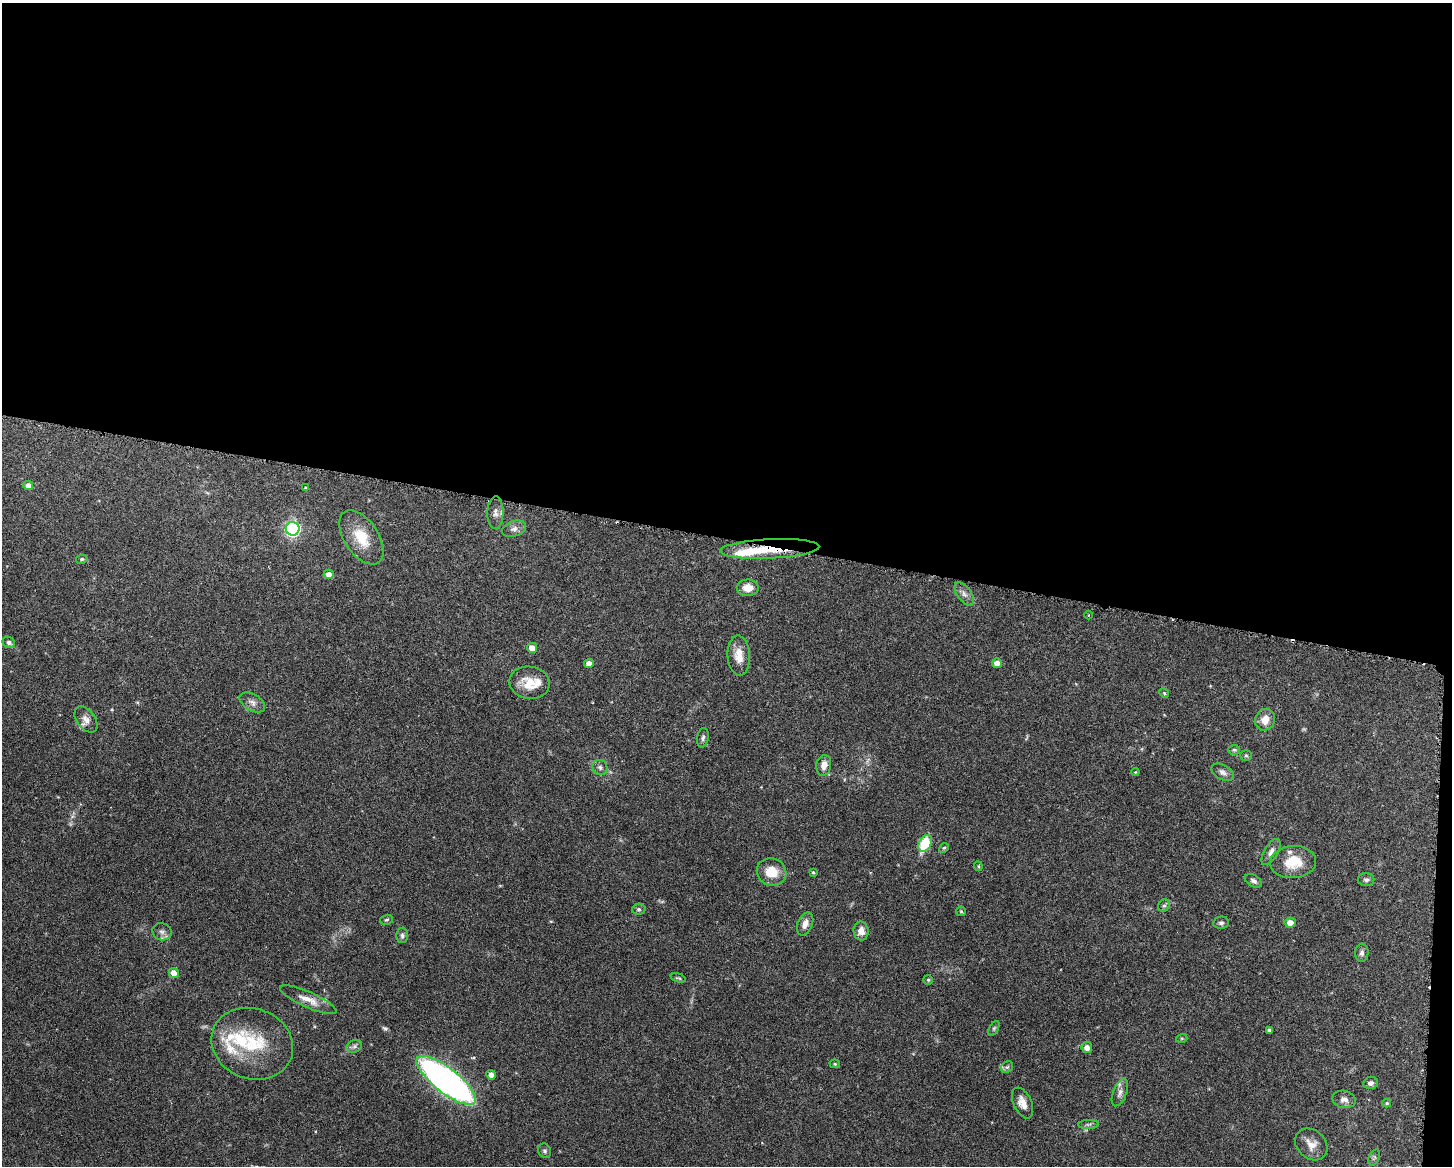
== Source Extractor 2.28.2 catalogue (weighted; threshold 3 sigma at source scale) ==
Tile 3 of 3 x 4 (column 3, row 1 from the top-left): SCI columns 3011-4460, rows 3497-4660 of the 4683 x 4661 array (HDU 1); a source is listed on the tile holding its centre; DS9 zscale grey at full resolution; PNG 1454 x 1168 px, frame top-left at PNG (2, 3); each listed source drawn as its Kron ellipse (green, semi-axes under 4 px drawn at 4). Shown black and unused: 47% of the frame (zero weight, under 3 of 6 exposures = <1% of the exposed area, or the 3 px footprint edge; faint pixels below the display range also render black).
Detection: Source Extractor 2.28.2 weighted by HDU 2 'WHT'; one run over the whole footprint, this tile lists its part. Background 0.143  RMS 0.0038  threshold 0.0156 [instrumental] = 3 sigma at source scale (4.09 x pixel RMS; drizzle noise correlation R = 1.36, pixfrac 0.8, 0.05/0.05 arcsec/px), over >= 5 px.
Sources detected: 83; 1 too faint to see at this stretch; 1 cosmic-ray / hot-pixel residue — neither listed nor drawn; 9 inside a brighter listed object's ellipse — not listed separately; the other 72 listed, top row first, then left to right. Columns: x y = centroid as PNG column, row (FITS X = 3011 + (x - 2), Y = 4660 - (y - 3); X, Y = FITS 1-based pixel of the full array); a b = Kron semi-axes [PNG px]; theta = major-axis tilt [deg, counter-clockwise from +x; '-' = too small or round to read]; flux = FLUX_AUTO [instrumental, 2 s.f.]
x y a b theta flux
28 485 5 5 - 1.8
306 488 4 3 - 0.45
495 513 16 8 88 2
293 529 7 7 - 84
514 529 12 7 16 1.7
361 537 31 17 -56 10
770 549 49 9 3 13
82 559 5 4 - 0.59
329 574 5 4 - 2.4
748 588 11 8 -1 3.8
964 594 13 7 -54 1.7
1088 615 4 3 - 0.32
9 642 6 5 - 0.86
532 648 5 5 - 3.4
739 656 20 11 -86 4.8
589 663 5 4 - 2.6
997 663 5 5 - 2.6
529 683 20 16 -9 7.3
1164 693 5 4 - 0.4
252 702 14 8 -30 2
86 719 15 9 -55 2.5
1265 720 11 9 67 3.9
703 738 10 5 80 0.96
1234 750 6 5 - 0.54
1246 755 6 5 - 0.54
824 765 10 7 79 2.3
600 767 8 7 - 1.1
1135 772 4 4 - 0.3
1223 772 12 7 -30 1.5
925 843 9 6 61 16
944 848 5 4 - 0.48
1271 852 14 7 59 1.7
1293 862 23 16 4 8.6
978 866 5 4 - 0.4
772 872 15 13 -21 7
813 872 4 3 - 0.44
1366 880 8 6 -1 0.94
1253 881 9 5 -33 1.3
1164 906 7 5 49 0.7
639 909 7 5 13 0.74
961 911 5 5 - 0.42
386 920 6 4 15 0.57
1290 922 5 5 - 2.8
1221 923 8 6 7 0.91
805 924 12 7 68 2.3
861 931 9 7 -83 2.7
162 932 10 8 -20 1.5
402 935 8 6 -89 1
1362 953 9 7 86 1.1
174 973 5 5 - 2.8
678 978 8 3 -17 0.49
928 980 5 4 - 0.54
308 1000 31 8 -24 4.2
994 1028 8 4 63 0.59
1269 1030 4 3 - 0.85
1182 1038 5 3 - 0.38
252 1044 42 35 -21 22
354 1046 8 6 22 0.98
1087 1047 5 5 - 2.2
835 1064 5 4 - 0.48
1007 1067 6 5 - 0.71
491 1075 5 4 - 2.1
446 1080 36 12 -38 160
1371 1083 7 6 - 1.2
1120 1093 14 6 69 1.8
1344 1099 12 8 -12 1.8
1022 1103 16 9 -66 3.3
1387 1103 4 4 - 0.46
1089 1124 10 4 1 0.88
1311 1144 18 14 -44 3.8
545 1151 7 6 - 0.79
1374 1157 8 5 66 0.71
Overlapping masked pixels (flux is a lower limit): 1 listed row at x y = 770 549